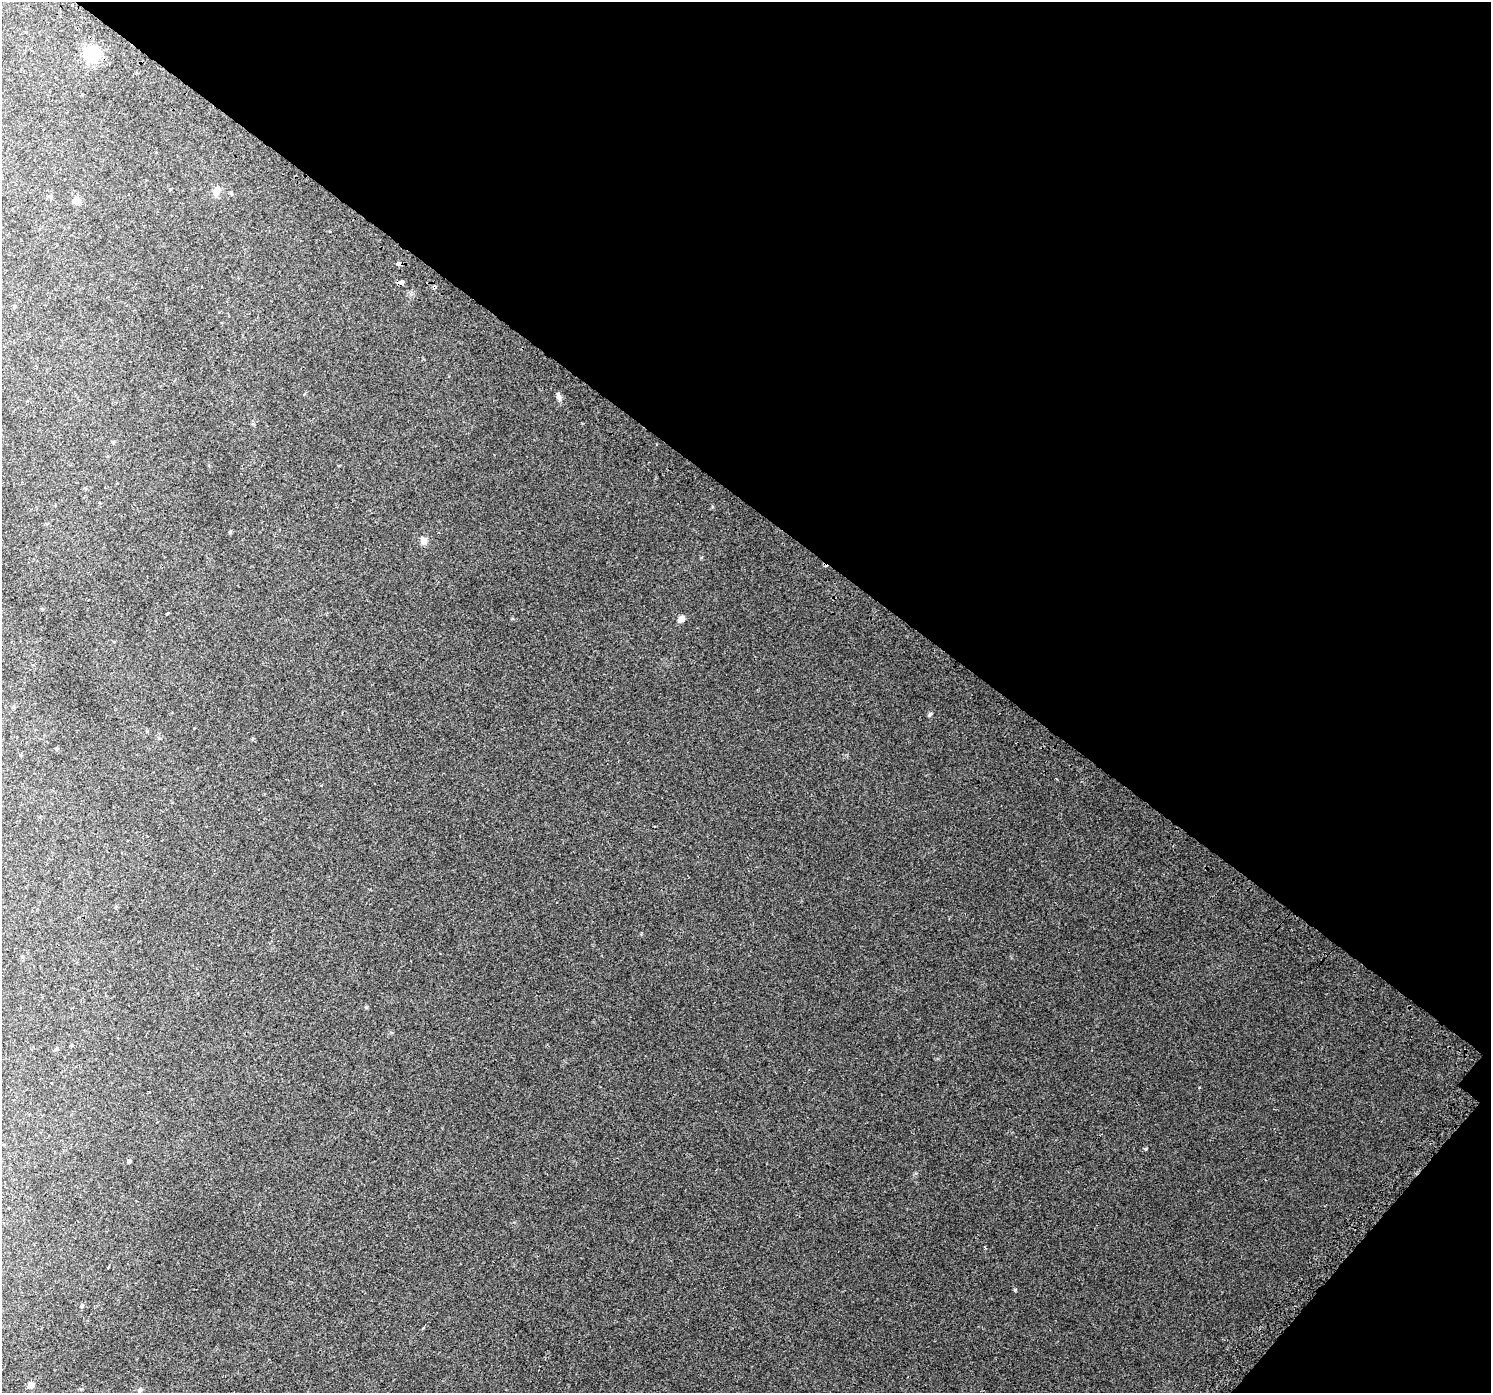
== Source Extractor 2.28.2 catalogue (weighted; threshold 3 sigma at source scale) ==
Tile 8 of 4 x 4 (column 4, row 2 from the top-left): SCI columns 4518-6006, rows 3087-4477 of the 6070 x 6105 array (HDU 1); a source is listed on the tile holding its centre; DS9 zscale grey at full resolution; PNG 1493 x 1395 px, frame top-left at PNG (2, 2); no overlay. Shown black and unused: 38% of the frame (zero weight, under 2 of 3 exposures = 3% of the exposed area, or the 3 px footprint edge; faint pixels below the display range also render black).
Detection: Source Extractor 2.28.2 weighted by HDU 2 'WHT'; one run over the whole footprint, this tile lists its part. Background 0.0209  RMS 0.0081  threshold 0.0366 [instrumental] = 3 sigma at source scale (4.5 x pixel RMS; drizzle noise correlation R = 1.50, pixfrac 1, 0.0396/0.0396 arcsec/px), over >= 5 px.
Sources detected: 23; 1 cosmic-ray / hot-pixel residue — not listed; the other 22 listed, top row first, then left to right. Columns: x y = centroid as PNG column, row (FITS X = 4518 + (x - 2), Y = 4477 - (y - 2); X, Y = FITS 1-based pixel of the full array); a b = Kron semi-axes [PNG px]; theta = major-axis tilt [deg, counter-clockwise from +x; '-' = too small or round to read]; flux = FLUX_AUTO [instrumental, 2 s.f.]
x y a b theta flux
72 5 3 3 - 2
92 54 14 13 - 27
216 190 10 7 55 5.4
77 201 9 8 - 4.2
398 264 4 3 - 4.2
401 282 5 4 - 14
434 287 4 3 - 4.6
559 397 9 6 -74 2.5
27 401 4 4 - 0.82
99 502 3 3 - 0.68
424 541 8 7 - 3.8
167 614 3 3 - 5
681 619 5 4 - 8.9
930 714 6 4 45 0.96
57 749 5 4 - 0.84
321 785 3 3 - 0.63
129 1161 4 4 - 1.5
985 1247 4 2 - 0.59
1015 1290 4 4 - 0.9
82 1305 5 4 - 0.9
31 1385 8 7 - 3.2
140 1390 6 5 - 1.2
Overlapping masked pixels (flux is a lower limit): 3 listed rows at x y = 398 264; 401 282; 434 287
Unlisted compact peaks at least as high as the median listed source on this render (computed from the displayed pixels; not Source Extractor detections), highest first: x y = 1146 1149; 366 1007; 512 618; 641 934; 230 532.